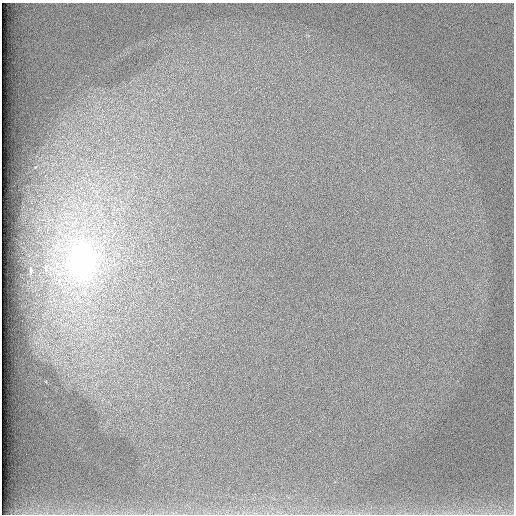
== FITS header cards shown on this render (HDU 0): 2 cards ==
NAXIS1  =                  512 /
NAXIS2  =                  512 /

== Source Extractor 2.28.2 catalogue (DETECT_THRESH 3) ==
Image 512 x 512 px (HDU 0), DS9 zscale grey, 1 PNG px = 1 image px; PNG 516 x 516 px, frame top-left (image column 1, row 512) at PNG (2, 3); no overlay
Background 97.8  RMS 2.7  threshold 8.23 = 3 sigma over >= 5 px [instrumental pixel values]
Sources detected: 3; all 3 listed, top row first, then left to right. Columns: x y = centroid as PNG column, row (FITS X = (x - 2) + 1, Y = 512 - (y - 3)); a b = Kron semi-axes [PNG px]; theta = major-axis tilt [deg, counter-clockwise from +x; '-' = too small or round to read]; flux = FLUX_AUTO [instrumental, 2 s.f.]
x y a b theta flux
82 261 25 19 90 75000
46 268 9 5 89 510
31 270 4 2 - 240